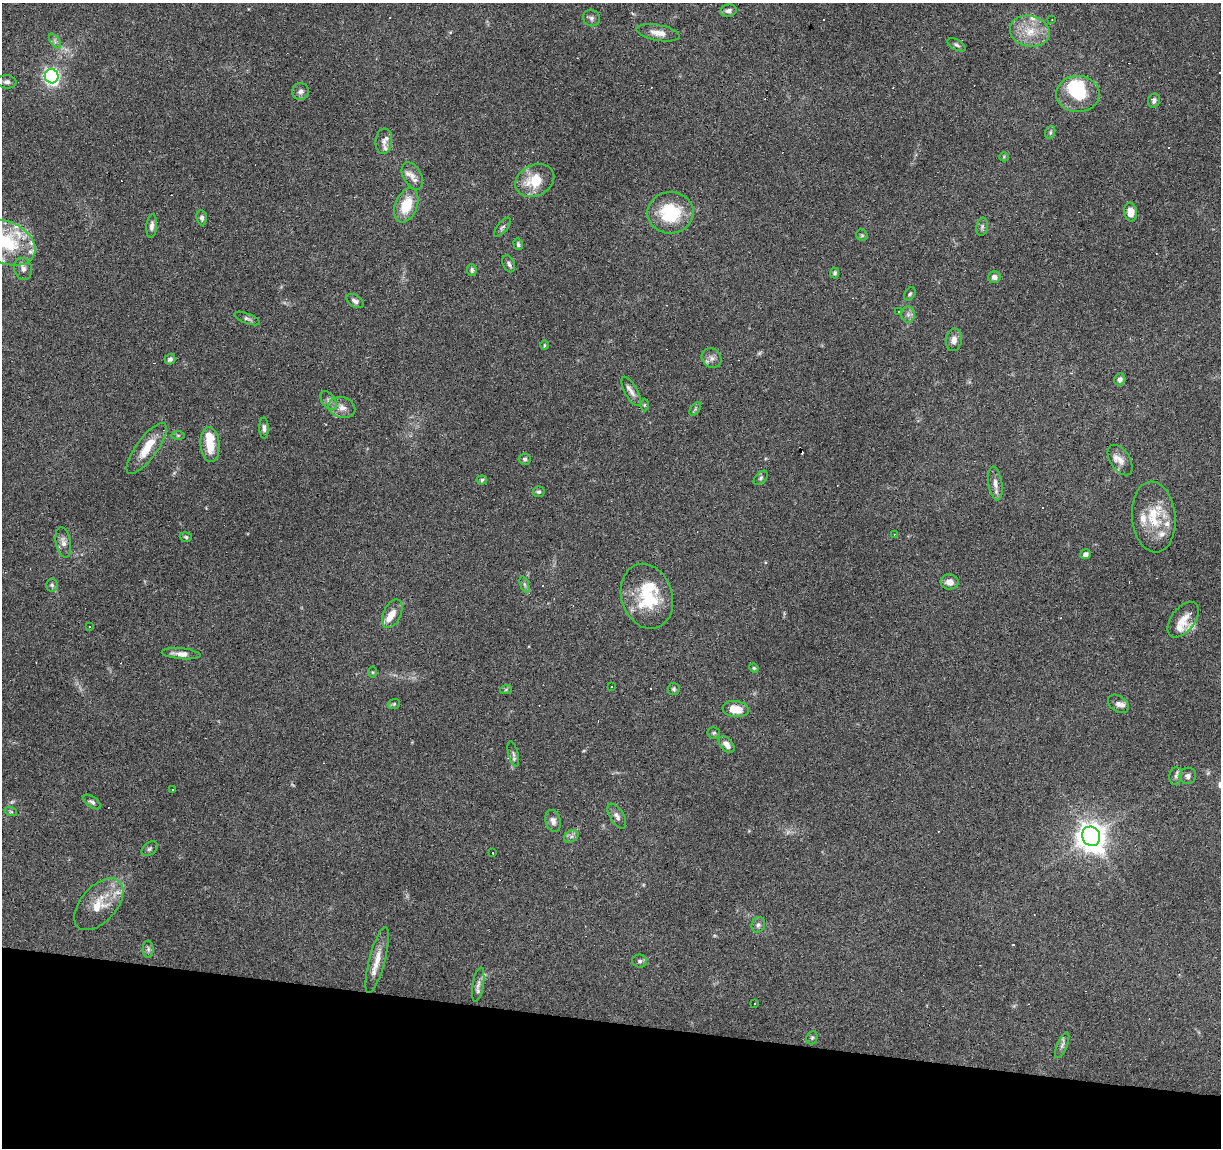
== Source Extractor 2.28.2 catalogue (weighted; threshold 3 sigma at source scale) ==
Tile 15 of 4 x 4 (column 3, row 4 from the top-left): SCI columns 2447-3665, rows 283-1428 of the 4885 x 5090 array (HDU 1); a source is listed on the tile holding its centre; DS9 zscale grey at full resolution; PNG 1223 x 1150 px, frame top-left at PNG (2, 3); each listed source drawn as its Kron ellipse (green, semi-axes under 4 px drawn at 4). Shown black and unused: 11% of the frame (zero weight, under 3 of 6 exposures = <1% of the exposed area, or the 3 px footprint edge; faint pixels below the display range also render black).
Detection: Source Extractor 2.28.2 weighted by HDU 2 'WHT'; one run over the whole footprint, this tile lists its part. Background 0.0705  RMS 0.0045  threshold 0.0185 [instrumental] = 3 sigma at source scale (4.09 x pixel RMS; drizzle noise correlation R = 1.36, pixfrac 0.8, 0.0396/0.0396 arcsec/px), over >= 5 px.
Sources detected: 157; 1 too faint to see at this stretch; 2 inside a brighter object's white glare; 35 cosmic-ray / hot-pixel residue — neither listed nor drawn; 18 inside a brighter listed object's ellipse — not listed separately; the other 101 listed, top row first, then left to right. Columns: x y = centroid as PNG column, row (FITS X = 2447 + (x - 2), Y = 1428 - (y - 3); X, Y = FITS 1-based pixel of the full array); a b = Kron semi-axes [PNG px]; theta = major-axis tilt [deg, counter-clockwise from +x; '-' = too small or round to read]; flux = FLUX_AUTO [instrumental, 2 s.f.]
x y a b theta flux
728 11 8 6 10 1.6
591 18 8 8 - 1.5
1052 20 3 2 - 0.25
1030 31 20 15 -14 9.5
658 33 22 8 -10 3.9
55 41 8 4 -54 1.1
956 45 10 5 -28 0.95
52 76 7 7 - 120
7 82 9 6 -6 1.6
300 91 8 8 - 1.8
1078 94 21 18 1 20
1154 100 7 6 - 1.4
1050 132 7 5 71 0.78
384 141 13 8 85 2.7
1004 157 5 4 - 0.47
412 176 15 9 -62 3.3
535 181 20 15 26 12
406 205 18 11 69 12
1131 212 9 6 -83 4.4
670 213 23 20 4 23
202 218 7 5 -85 1.3
152 226 12 5 85 1.7
502 227 11 5 52 0.99
982 227 9 5 80 1
862 235 6 5 - 0.61
6 243 31 20 -26 25
518 244 6 4 -75 0.75
509 264 9 5 -67 1.3
23 269 11 9 -74 2.2
472 270 6 4 -81 0.84
835 273 5 4 - 0.71
994 277 6 6 - 1.6
910 294 7 5 54 0.81
355 301 9 6 -33 1.5
898 311 3 3 - 0.74
908 314 8 6 -90 1.4
247 318 13 5 -22 1.2
954 340 11 8 83 2.8
544 345 5 3 - 0.42
712 358 10 9 - 2.1
170 359 5 5 - 1.4
1120 379 6 5 - 1.8
631 391 16 6 -61 2.3
328 401 11 6 -55 1.6
644 405 6 4 89 0.56
342 408 13 10 -16 3.4
695 409 7 4 54 0.75
264 428 10 4 -89 1.3
178 435 6 4 -1 0.59
210 444 17 9 -84 8.9
147 448 30 10 54 8.6
525 459 6 5 - 0.89
1120 460 17 10 -57 3.3
761 478 8 5 45 0.8
482 480 5 4 - 0.68
995 484 17 7 -81 2.6
539 492 6 5 - 0.81
1154 517 35 22 -84 16
894 534 4 3 - 0.28
186 537 6 4 -17 0.64
63 542 15 7 -80 2.5
1086 554 5 5 - 1.9
949 582 9 7 -2 3.2
524 584 8 4 -71 0.89
52 585 6 6 - 0.83
647 596 33 25 -72 23
392 614 15 8 65 3.8
1183 620 20 11 53 5.2
90 626 3 2 - 0.41
181 654 19 5 -5 3.1
754 668 5 4 - 0.44
372 672 5 3 - 0.44
611 687 3 3 - 0.99
506 689 6 4 20 0.49
674 689 6 6 - 0.76
394 704 6 4 21 0.59
1118 704 11 7 -38 1.9
736 709 13 8 -8 7
714 733 6 5 - 0.98
727 744 10 6 -50 2.9
513 754 13 5 -75 1.3
1176 776 9 6 83 1.3
1188 776 8 8 - 1.7
173 790 3 3 - 0.65
92 802 10 5 -36 1.2
11 812 6 4 -19 0.61
617 816 14 7 -59 1.9
553 821 11 7 -71 2.2
571 836 8 5 30 1.3
1091 836 10 9 - 570
149 849 9 6 39 0.98
493 853 3 2 - 1.4
99 904 31 18 48 12
758 925 8 6 64 1.2
148 949 9 5 -88 1
377 960 34 8 75 5.6
640 961 7 6 - 1
478 985 17 5 80 2.4
755 1004 3 3 - 0.67
812 1038 7 5 68 0.76
1062 1045 14 5 66 1.5
Isophote crosses this tile's border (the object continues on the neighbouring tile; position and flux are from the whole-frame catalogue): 1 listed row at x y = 6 243